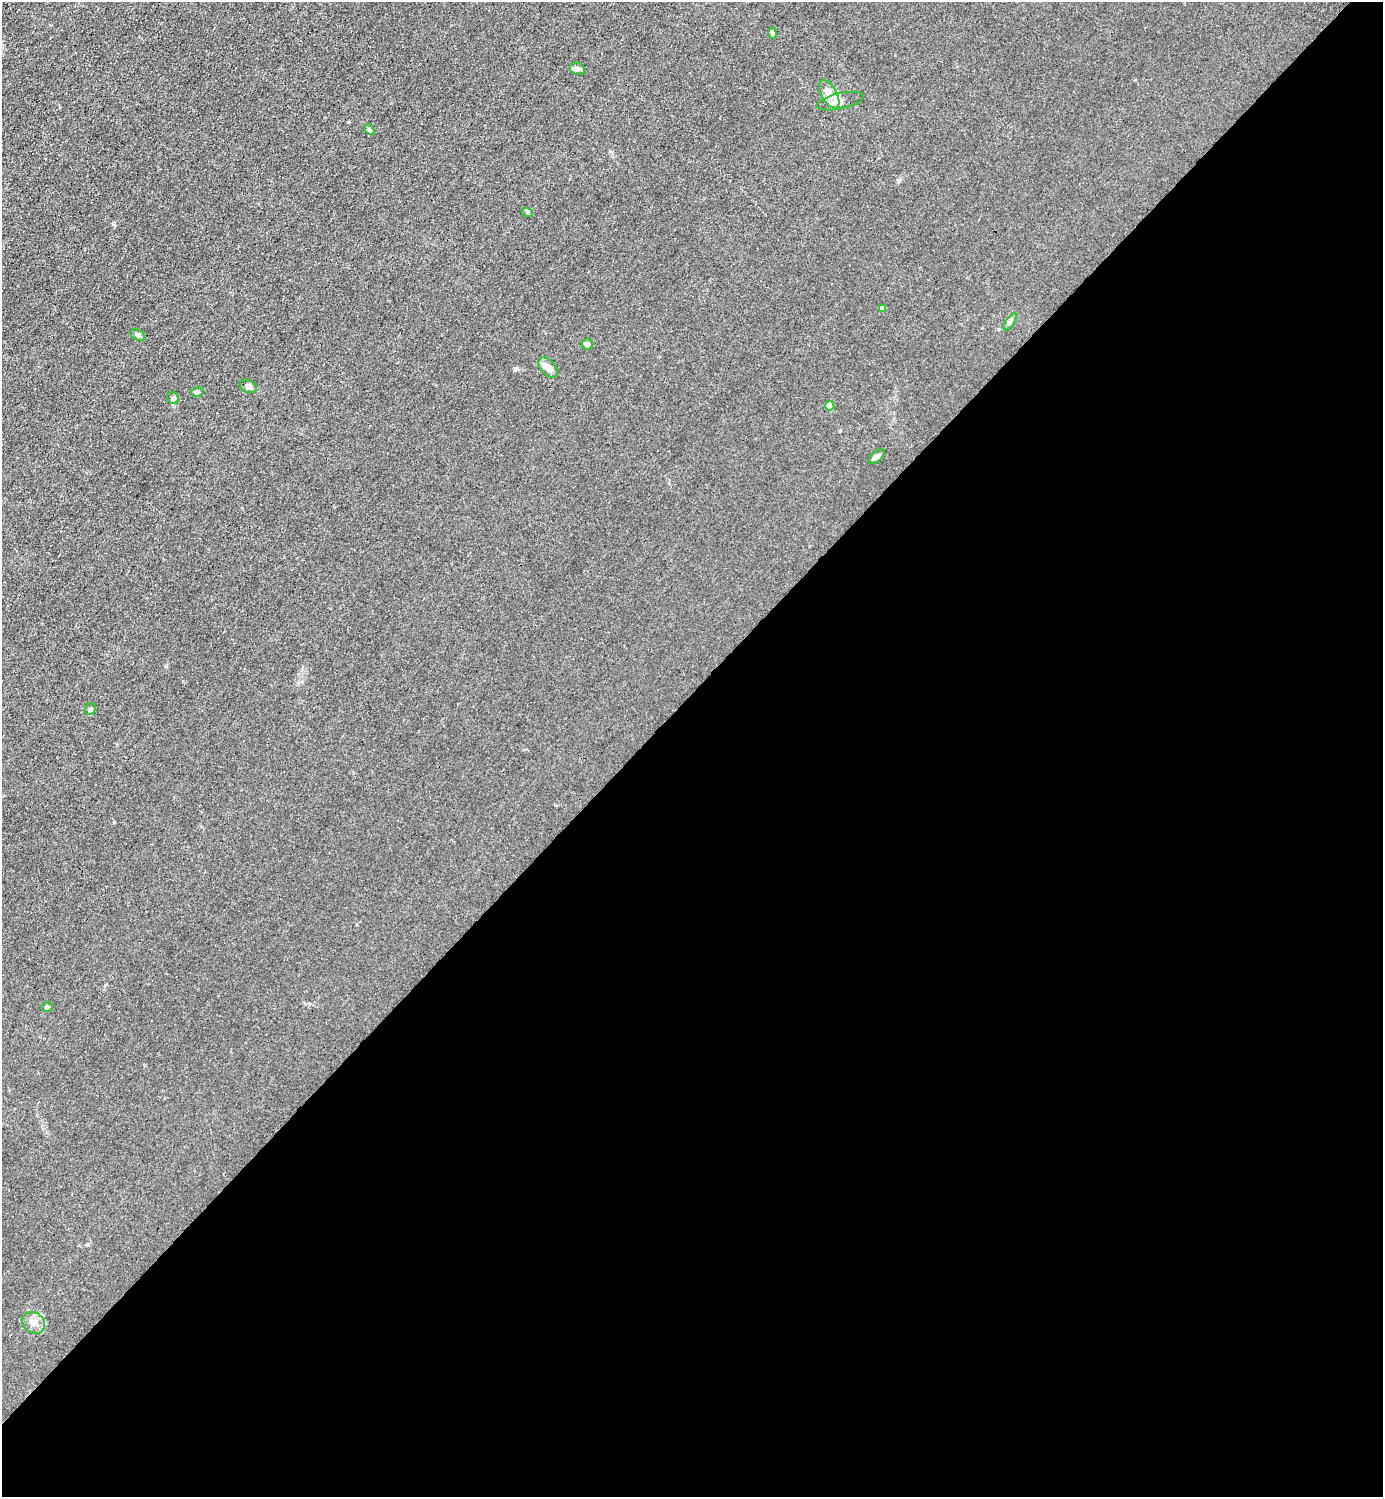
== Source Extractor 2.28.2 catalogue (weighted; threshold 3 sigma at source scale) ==
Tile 15 of 4 x 4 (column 3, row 4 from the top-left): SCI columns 3065-4445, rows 3-1497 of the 5985 x 5985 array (HDU 1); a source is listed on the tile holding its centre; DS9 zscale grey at full resolution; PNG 1385 x 1499 px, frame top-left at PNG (2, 2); each listed source drawn as its Kron ellipse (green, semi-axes under 4 px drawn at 4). Shown black and unused: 54% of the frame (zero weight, under 3 of 4 exposures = <1% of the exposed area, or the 3 px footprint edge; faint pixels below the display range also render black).
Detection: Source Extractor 2.28.2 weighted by HDU 2 'WHT'; one run over the whole footprint, this tile lists its part. Background 0.0222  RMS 0.0062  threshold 0.0281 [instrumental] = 3 sigma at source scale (4.5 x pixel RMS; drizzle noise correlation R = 1.50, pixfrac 1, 0.05/0.05 arcsec/px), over >= 5 px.
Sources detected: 20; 1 inside a brighter listed object's ellipse — not listed separately; the other 19 listed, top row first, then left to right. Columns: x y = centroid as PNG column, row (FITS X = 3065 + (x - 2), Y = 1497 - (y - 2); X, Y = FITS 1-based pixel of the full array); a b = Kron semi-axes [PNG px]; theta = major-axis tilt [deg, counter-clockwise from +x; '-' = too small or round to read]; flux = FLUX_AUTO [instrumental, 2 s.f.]
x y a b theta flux
772 33 6 4 -89 0.92
577 69 8 6 -21 1.6
829 94 16 7 -60 7.4
840 101 23 8 13 4.1
369 130 6 4 -48 1.1
527 212 6 3 -19 0.7
882 308 4 4 - 2.8
1010 322 10 4 56 1.4
137 335 8 5 -27 1.2
587 344 5 5 - 2
548 367 12 7 -49 4.8
248 386 9 6 -25 1.8
197 392 6 4 11 0.92
173 398 6 5 - 1.1
830 406 4 4 - 8
876 456 9 5 40 1.5
90 709 6 5 - 1.1
47 1007 5 4 - 0.97
34 1323 12 10 -39 4.3
Unlisted compact peaks at least as high as the median listed source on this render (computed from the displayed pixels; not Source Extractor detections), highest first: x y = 166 666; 114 822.